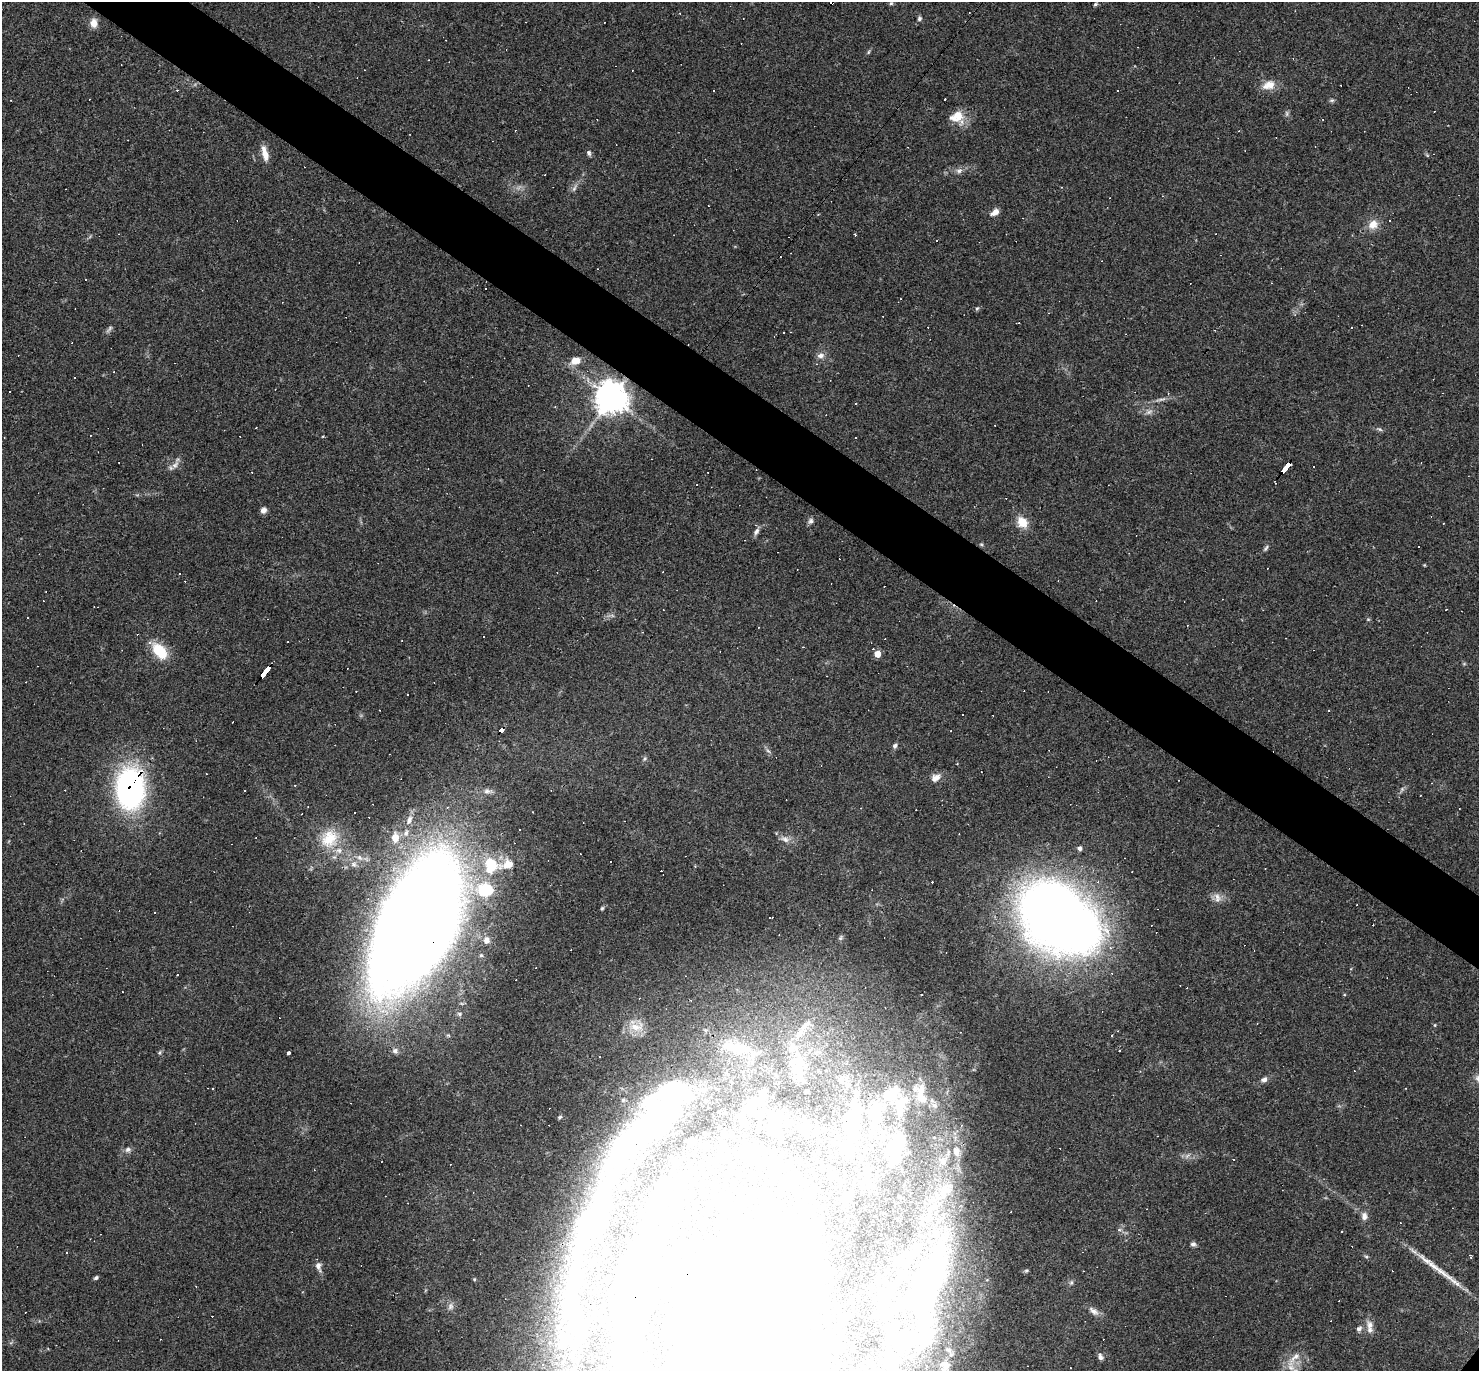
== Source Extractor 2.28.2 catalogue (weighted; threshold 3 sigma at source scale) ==
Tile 11 of 4 x 4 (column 3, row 3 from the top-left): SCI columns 2955-4431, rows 1518-2886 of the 5908 x 5913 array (HDU 1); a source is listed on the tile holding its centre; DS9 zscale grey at full resolution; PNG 1481 x 1373 px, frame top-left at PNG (2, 2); no overlay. Shown black and unused: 5% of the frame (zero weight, under 3 of 4 exposures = <1% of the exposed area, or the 3 px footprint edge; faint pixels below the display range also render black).
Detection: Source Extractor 2.28.2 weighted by HDU 2 'WHT'; one run over the whole footprint, this tile lists its part. Background 0.0489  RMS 0.0047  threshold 0.0211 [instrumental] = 3 sigma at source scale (4.5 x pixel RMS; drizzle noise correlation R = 1.50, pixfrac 1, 0.05/0.05 arcsec/px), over >= 5 px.
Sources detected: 291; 1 too faint to see at this stretch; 44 inside a brighter object's white glare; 97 cosmic-ray / hot-pixel residue — not listed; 19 inside a brighter listed object's ellipse — not listed separately; the other 130 listed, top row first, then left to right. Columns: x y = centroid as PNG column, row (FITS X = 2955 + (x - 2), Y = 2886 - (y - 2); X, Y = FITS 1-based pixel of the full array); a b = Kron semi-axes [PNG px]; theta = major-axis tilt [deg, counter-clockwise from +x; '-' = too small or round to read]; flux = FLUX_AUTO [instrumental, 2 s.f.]
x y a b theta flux
891 3 5 5 - 0.62
1095 4 5 4 - 0.64
919 19 6 5 - 0.94
94 23 11 9 -86 3.7
868 52 6 4 70 0.61
1269 85 19 12 21 5.4
714 90 3 2 - 0.36
945 99 3 2 - 0.36
1332 100 6 5 - 0.79
957 116 20 13 22 7.6
1322 119 3 2 - 0.36
1239 131 4 3 - 0.39
265 153 20 7 -75 4.6
589 153 7 5 -64 1.2
959 171 9 6 3 1.7
574 188 10 5 69 1.4
995 212 11 6 33 2.8
1373 224 14 12 38 5
85 280 2 2 - 0.4
977 308 6 5 - 0.72
1048 313 4 3 - 0.31
1018 323 5 2 - 0.6
109 329 12 4 52 1.2
784 332 2 2 - 0.41
820 356 9 7 1 2.2
575 361 12 9 20 5.1
114 372 3 2 - 0.28
9 392 2 2 - 0.38
1168 393 4 3 - 0.38
611 398 10 9 - 820
1161 399 18 3 10 1.9
555 406 3 2 - 0.38
1380 429 8 3 -19 0.82
855 438 2 2 - 0.32
175 465 12 7 34 2.4
1286 467 12 3 52 98
263 510 7 6 - 2
811 521 8 7 - 1.3
1022 522 13 10 -50 7.1
756 531 11 6 58 1.6
981 544 6 3 -19 0.56
1419 547 2 2 - 0.3
1266 548 9 3 58 0.88
179 574 3 3 - 1
1446 610 3 2 - 0.28
1368 619 6 4 0 0.49
159 651 21 12 -49 13
877 654 5 4 - 7
266 671 12 3 52 170
1329 710 3 2 - 0.38
962 715 3 3 - 3.4
502 730 5 4 - 37
895 746 6 5 - 1.2
768 751 8 4 -36 0.96
644 759 6 4 71 0.72
935 778 13 9 32 3.2
133 784 25 13 72 250
1402 789 5 5 - 0.87
487 791 13 6 -1 2.3
409 820 14 7 72 2.9
395 837 11 8 -89 5.6
329 839 27 23 59 16
785 839 13 7 -24 2.6
1079 848 5 5 - 1.6
353 864 8 7 - 1.9
508 864 87 17 16 19
1132 872 3 2 - 0.33
1217 896 11 7 -41 2.9
602 908 5 4 - 0.58
155 912 3 2 - 0.28
770 917 3 2 - 0.64
1058 919 68 43 -36 690
423 925 114 57 59 1400
840 938 6 5 - 0.78
486 940 7 6 - 2
460 1014 6 5 - 0.91
805 1025 21 7 45 5
1435 1025 5 3 - 0.4
636 1026 24 18 -21 9.9
732 1047 33 14 -24 12
395 1051 8 7 - 1.5
160 1052 6 4 71 0.61
288 1052 4 3 - 1.4
599 1056 2 2 - 0.41
796 1062 26 16 23 11
841 1080 9 8 - 2.9
1264 1080 8 6 19 1.8
212 1089 3 3 - 0.72
807 1091 3 2 - 0.52
921 1097 20 12 -49 7.5
753 1103 20 13 61 7.5
901 1105 36 18 74 19
560 1117 6 4 23 0.74
850 1123 46 27 81 34
772 1130 10 9 - 2.6
753 1138 3 3 - 0.67
690 1141 6 4 -2 0.73
897 1143 37 16 70 18
128 1149 8 7 - 1.5
956 1151 13 9 -74 3.8
1233 1160 3 3 - 0.56
943 1161 10 10 - 3.4
611 1163 5 4 - 11
657 1183 4 3 - 0.58
946 1190 16 11 -26 5.9
1364 1216 10 7 86 2.4
1119 1230 6 4 18 0.67
1193 1244 7 5 -1 1.2
606 1251 6 4 -7 1.7
67 1252 3 3 - 0.5
912 1255 8 6 89 1.8
1366 1256 6 4 -3 0.62
1471 1257 4 3 - 0.74
318 1266 15 7 -79 2.4
1026 1271 6 4 17 0.76
1442 1273 46 7 -35 10
96 1278 5 3 - 0.85
474 1279 5 4 - 0.51
1071 1283 6 4 44 0.8
755 1289 86 55 56 1700
921 1301 53 38 8 50
451 1306 10 7 67 1.8
567 1310 92 32 82 82
1093 1311 17 7 -37 2.6
1370 1325 12 9 -82 3.4
1359 1329 8 6 40 1.4
903 1338 26 16 -17 13
1100 1357 9 5 -77 1.5
1294 1358 28 8 51 5.6
945 1366 13 10 -78 2.8
Overlapping masked pixels (flux is a lower limit): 7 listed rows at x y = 611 398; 1286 467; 266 671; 502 730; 133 784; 423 925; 755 1289
Isophote crosses this tile's border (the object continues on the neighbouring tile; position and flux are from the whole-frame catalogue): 1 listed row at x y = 755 1289